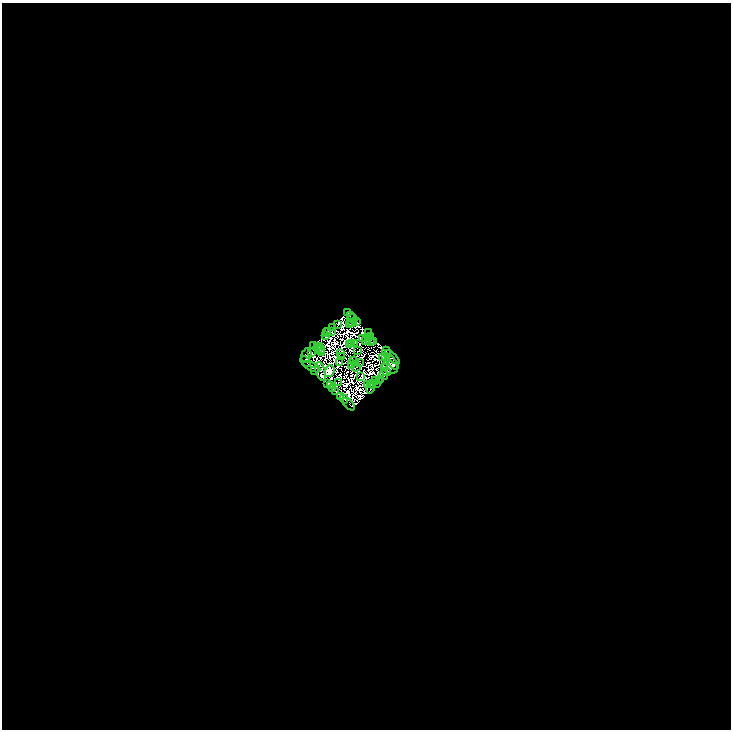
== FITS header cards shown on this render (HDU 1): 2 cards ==
NAXIS1  =                 1457
NAXIS2  =                 1455

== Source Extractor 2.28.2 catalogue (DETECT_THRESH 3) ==
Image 1457 x 1455 px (HDU 1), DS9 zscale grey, zoomed out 1/2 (1 PNG px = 2 x 2 image px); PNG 733 x 732 px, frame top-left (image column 1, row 1454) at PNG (2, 3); each listed source drawn as its Kron ellipse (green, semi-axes under 4 px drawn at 4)
Background -0.507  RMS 3.9e-05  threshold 1.17e-04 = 3 sigma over >= 5 px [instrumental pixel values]
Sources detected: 218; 149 cannot appear on this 1/2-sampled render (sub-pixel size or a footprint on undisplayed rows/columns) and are neither listed nor drawn; the other 69 listed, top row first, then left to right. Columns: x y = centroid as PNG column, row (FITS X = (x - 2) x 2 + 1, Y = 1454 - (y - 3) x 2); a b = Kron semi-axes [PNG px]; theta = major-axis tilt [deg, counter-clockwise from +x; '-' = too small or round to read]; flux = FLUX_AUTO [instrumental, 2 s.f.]
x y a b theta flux
347 313 3 2 - 5
350 316 2 1 - 3
353 318 5 3 - 26
357 322 4 2 - 8.3
351 323 2 1 - 2.6
353 323 2 2 - 7.1
337 324 2 2 - 110
349 324 2 1 - 1
333 327 2 1 - 1.6
328 331 2 1 - 5.5
332 331 2 1 - 2.2
326 333 2 1 - 4.5
368 333 2 1 - 5
326 336 3 1 - 0.12
371 336 3 2 - 16
362 339 2 1 - 0.53
365 341 2 1 - 0.31
371 341 4 1 - 1.1
374 341 2 1 - 3.3
351 343 2 1 - 1.3
354 343 2 1 - 0.74
350 344 3 1 - 1.8
314 345 2 1 - 3.1
317 346 2 1 - 1.1
320 347 3 1 - 2.3
318 349 2 1 - 1.6
321 350 4 1 - 2.3
358 351 2 1 - 1.2
312 352 2 1 - 24
321 352 3 1 - 0.13
386 352 5 1 - 2
341 353 2 1 - 2.3
306 355 8 5 75 27
342 356 2 1 - 0.87
386 356 3 2 - 2.3
392 357 9 1 -44 21
383 358 2 2 - 0.32
306 361 6 2 -43 21
354 361 5 1 - 1.9
340 362 2 1 - 1.4
392 362 8 3 -55 24
351 363 3 1 - 1.1
359 363 2 1 - 1.5
351 366 3 1 - 1.7
312 367 9 2 -25 4.7
356 367 4 1 - 0.57
385 367 4 2 - 0.067
390 367 8 6 -20 19
314 370 2 1 - 0.079
321 371 9 5 -73 110
329 371 6 5 - 1900
386 372 4 4 - 14
384 375 5 3 - 0.58
361 376 2 1 - 0.67
381 379 2 1 - 0.95
379 380 2 1 - 5.6
376 381 2 2 - 2.7
328 383 2 1 - 1.8
338 383 2 1 - 0.54
376 383 2 2 - 37
372 384 4 2 - 2.6
367 385 2 1 - 1.2
330 386 2 1 - 3.3
332 388 4 2 - 0.82
370 388 5 2 - 2.7
336 391 4 2 - 3.2
341 396 3 2 - 45
344 399 5 2 - 18
349 404 7 1 -46 8.7
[149 sub-pixel or undisplayed-footprint detections neither listed nor drawn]